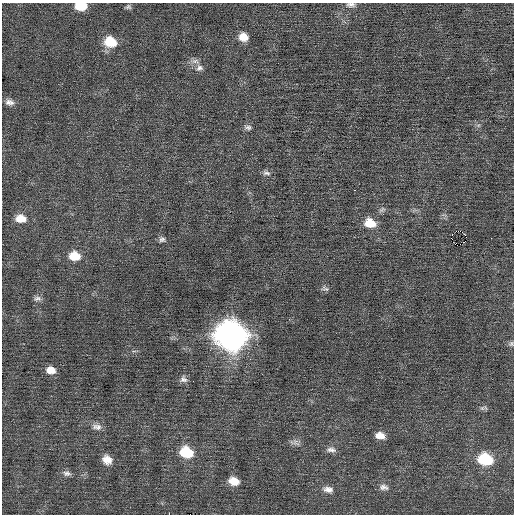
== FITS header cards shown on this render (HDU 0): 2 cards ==
NAXIS1  =                  512 / Axis length
NAXIS2  =                  512 / Axis length

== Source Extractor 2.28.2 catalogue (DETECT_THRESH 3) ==
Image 512 x 512 px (HDU 0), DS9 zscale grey, 1 PNG px = 1 image px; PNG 516 x 516 px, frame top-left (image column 1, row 512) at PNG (2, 3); no overlay
Background 0.0571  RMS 0.71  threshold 2.13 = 3 sigma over >= 5 px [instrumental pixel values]
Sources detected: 41; all 41 listed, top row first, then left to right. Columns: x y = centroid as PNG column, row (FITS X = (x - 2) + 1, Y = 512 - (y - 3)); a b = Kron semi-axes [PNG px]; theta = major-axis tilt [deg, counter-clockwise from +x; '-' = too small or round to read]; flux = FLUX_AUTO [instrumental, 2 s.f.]
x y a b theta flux
351 5 13 6 0 200
81 6 11 7 -2 990
128 7 8 5 11 110
243 37 10 9 - 570
110 42 13 11 -19 1200
195 61 13 6 -4 230
199 68 10 8 14 230
9 102 12 8 -14 250
478 125 6 4 -17 81
248 127 10 6 -9 160
266 173 12 7 -15 180
354 190 2 2 - 97
382 210 10 6 37 140
21 218 13 10 -5 590
370 223 13 10 -16 910
460 231 3 2 - 100
465 235 3 2 - 540
451 238 2 2 - 200
162 239 8 7 - 150
455 244 2 2 - 23
75 256 12 10 -8 880
325 289 11 7 -20 150
37 299 10 6 3 160
231 336 14 13 - 57000
511 344 7 6 - 110
210 350 3 2 - 72
51 370 10 8 -13 460
183 379 10 9 - 210
482 408 7 6 - 110
97 427 15 8 -8 290
380 436 12 8 -13 410
295 442 15 7 -17 220
331 450 14 7 -4 230
186 452 13 10 -18 1700
485 459 12 9 -13 2700
107 460 11 9 -40 480
66 473 12 7 -10 200
234 481 12 9 -17 620
384 487 13 8 -9 250
328 489 15 9 -7 330
190 514 2 2 - 590
At the frame edge (FLAGS 8, measured only in part): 3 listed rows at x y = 351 5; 81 6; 190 514